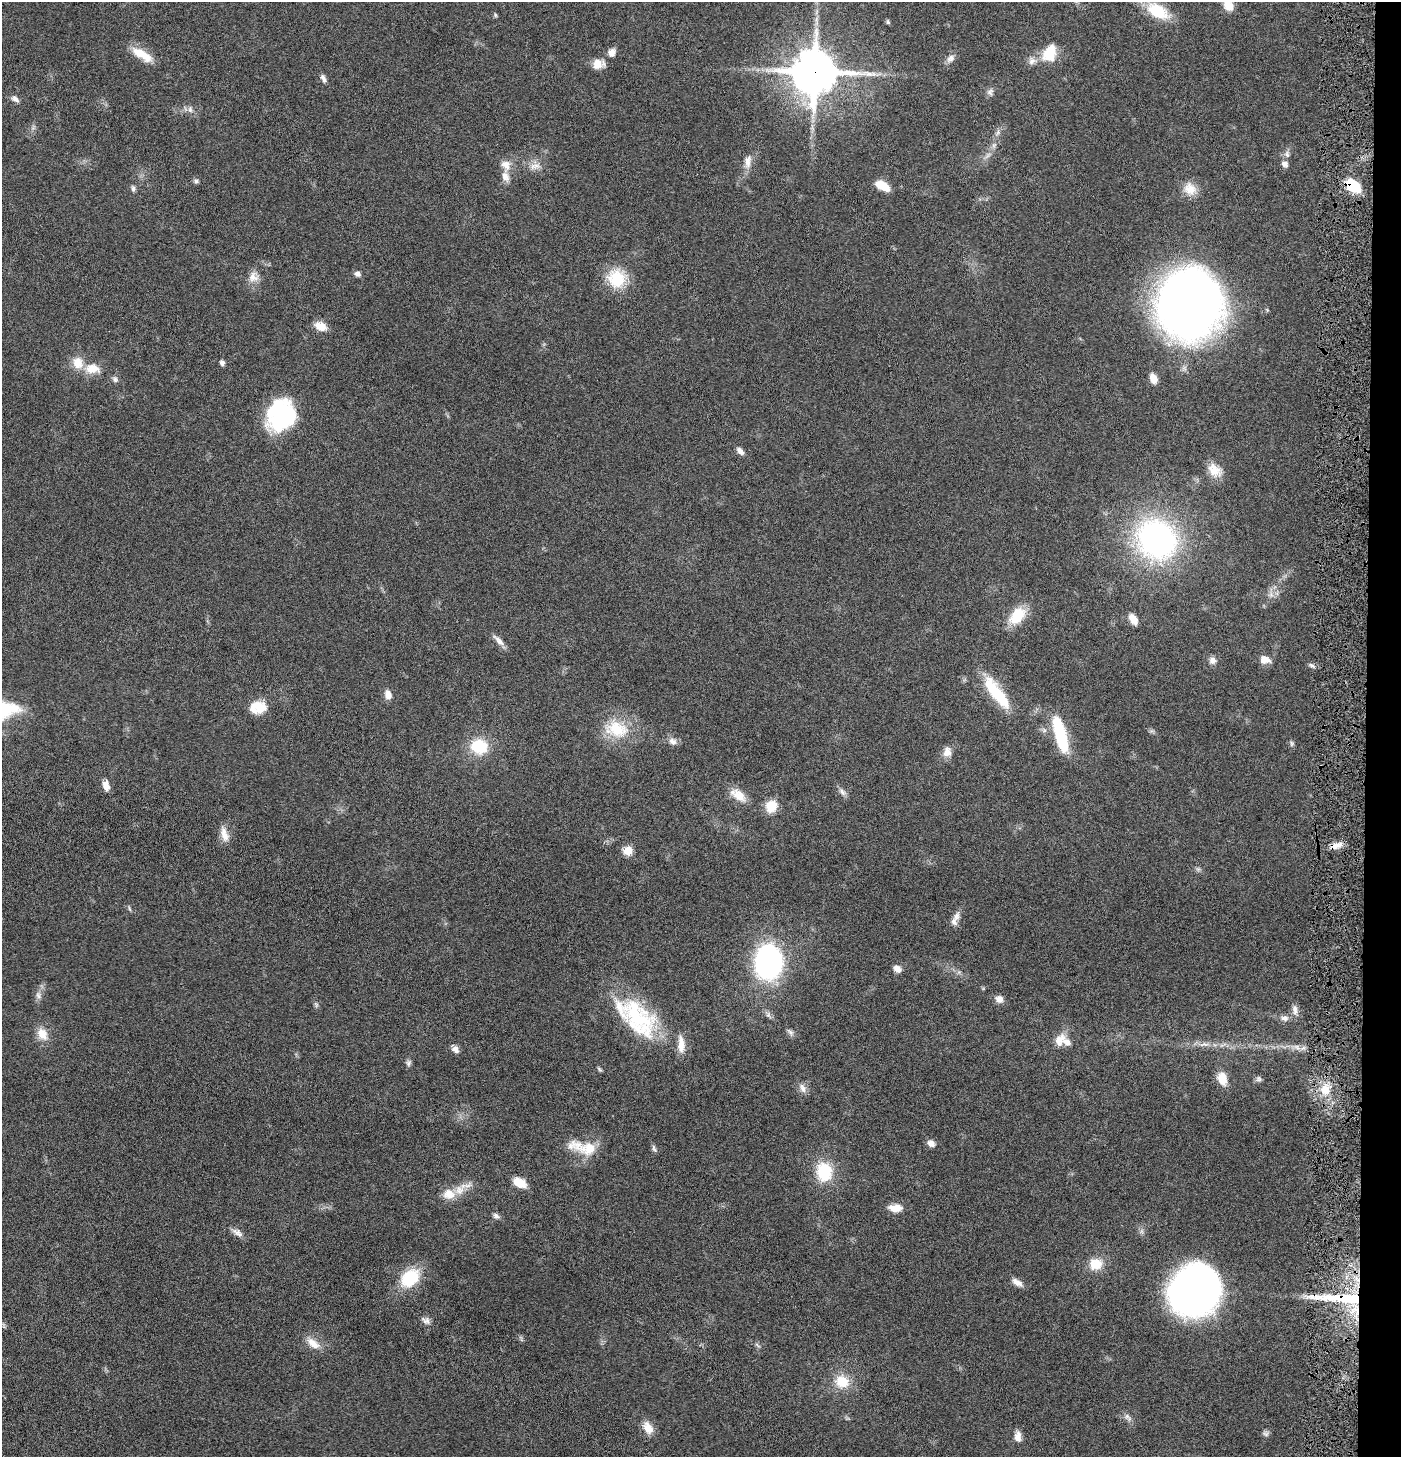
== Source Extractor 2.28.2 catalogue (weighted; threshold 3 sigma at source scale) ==
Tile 6 of 3 x 3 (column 3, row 2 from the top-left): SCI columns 2946-4344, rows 1458-2912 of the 4445 x 4372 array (HDU 1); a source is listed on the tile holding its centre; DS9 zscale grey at full resolution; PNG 1403 x 1459 px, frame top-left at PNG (2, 2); no overlay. Shown black and unused: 3% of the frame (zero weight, under 4 of 8 exposures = <1% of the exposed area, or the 3 px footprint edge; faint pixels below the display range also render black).
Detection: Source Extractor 2.28.2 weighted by HDU 2 'WHT'; one run over the whole footprint, this tile lists its part. Background 0.0669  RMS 0.0041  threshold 0.017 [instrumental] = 3 sigma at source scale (4.09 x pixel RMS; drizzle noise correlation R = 1.36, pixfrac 0.8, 0.05/0.05 arcsec/px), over >= 5 px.
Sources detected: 117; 1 too faint to see at this stretch — not listed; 7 inside a brighter listed object's ellipse — not listed separately; the other 109 listed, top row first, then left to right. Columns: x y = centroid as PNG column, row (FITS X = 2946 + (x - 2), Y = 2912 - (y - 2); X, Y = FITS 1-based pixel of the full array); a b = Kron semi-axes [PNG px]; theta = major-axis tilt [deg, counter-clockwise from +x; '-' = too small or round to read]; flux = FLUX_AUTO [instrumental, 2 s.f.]
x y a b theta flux
1228 5 13 10 -45 4.7
1157 11 26 14 -29 15
495 15 5 5 - 0.53
888 22 6 4 -76 0.64
612 53 10 8 58 2.6
1049 53 21 15 63 10
142 54 30 11 -32 7.6
950 58 13 9 42 2.1
1032 61 12 10 32 2.5
598 64 15 11 11 4.3
814 72 17 16 - 1100
323 78 12 6 -66 1.5
990 92 11 8 58 1.5
15 99 11 7 -35 1.7
190 109 10 6 -81 1.5
997 133 10 4 60 1.2
994 145 7 6 - 1.2
1287 154 9 7 -73 1.4
748 162 20 9 81 3.6
1285 164 8 7 - 2
506 165 17 13 -75 4.1
535 166 17 9 13 3.3
196 181 6 6 - 0.83
882 186 16 8 -29 6.7
1353 186 14 8 -39 19
133 188 8 5 -81 0.98
1190 189 18 16 -45 5.7
358 274 8 7 - 1.3
253 277 15 14 - 3.8
617 278 22 20 -63 15
1189 304 44 42 -44 450
320 326 12 8 -21 5.6
222 363 7 6 - 1.1
92 369 20 13 -6 6.3
1153 378 9 6 -69 4.2
115 379 9 7 -61 1.2
281 415 33 27 61 40
740 451 10 6 -47 2
1215 470 20 13 -40 5.8
1157 539 36 32 -45 120
1271 594 8 6 -89 1.6
1017 616 25 15 48 10
1133 619 13 7 -58 3.9
499 640 20 6 -44 2.6
1212 660 10 9 - 2
1265 660 13 9 -12 3.6
1311 665 9 5 -24 1.1
997 693 44 13 -53 18
388 694 12 8 -75 2.8
260 707 18 14 -26 7.1
616 729 35 23 -14 16
1060 734 38 11 -75 25
673 741 12 9 -28 2.2
1292 743 7 5 -90 0.81
479 746 19 17 -12 15
947 752 14 11 86 3.1
106 785 11 7 -78 3.4
842 792 13 7 -49 1.7
738 795 23 11 -36 5.9
771 806 15 13 53 6.4
224 834 21 9 -74 3.9
1336 845 18 7 19 3.1
628 850 8 7 - 7.1
1198 869 6 6 - 0.77
129 909 8 3 -71 0.55
956 916 15 8 70 2.4
768 962 28 23 88 91
897 969 10 8 -34 2.3
38 995 11 8 -70 1.9
999 999 10 8 -23 2.5
316 1005 6 5 - 0.73
1295 1010 16 8 -83 2.3
637 1015 65 31 -35 42
1285 1018 11 8 -8 2
790 1032 12 6 -51 1.3
42 1034 17 13 -60 5.3
1059 1041 20 12 62 4.6
1204 1044 16 5 6 2.4
1297 1047 12 6 -32 2.1
455 1049 9 7 -47 2.1
408 1063 9 6 71 1.1
599 1069 8 4 -45 0.62
1222 1079 17 11 -71 5.2
1259 1079 8 7 - 1.1
803 1088 14 8 -68 2.3
1325 1090 16 14 89 7.4
931 1143 10 7 -41 2
583 1147 42 15 -12 11
654 1149 11 5 -68 0.93
824 1172 24 19 -81 16
519 1182 14 9 -28 6.3
459 1190 16 14 33 5.9
895 1208 16 9 -2 4.6
496 1216 10 6 -39 1.3
237 1233 17 8 -34 2.4
1096 1264 16 14 9 7.1
410 1278 26 18 42 16
1017 1282 15 7 -33 2.6
1195 1291 42 37 50 200
1341 1298 70 10 -2 24
426 1320 13 9 -32 1.9
4 1326 8 3 -72 0.55
313 1343 22 11 -36 4.9
757 1345 9 3 -34 0.69
842 1382 18 16 -25 9.2
1128 1417 14 7 -43 1.8
648 1428 16 10 -60 4.8
1266 1433 8 7 - 1.1
1018 1436 13 8 90 2.9
Overlapping masked pixels (flux is a lower limit): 4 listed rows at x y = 814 72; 1353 186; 1336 845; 1341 1298
Isophote crosses this tile's border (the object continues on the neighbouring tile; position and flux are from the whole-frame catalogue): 1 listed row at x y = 1228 5